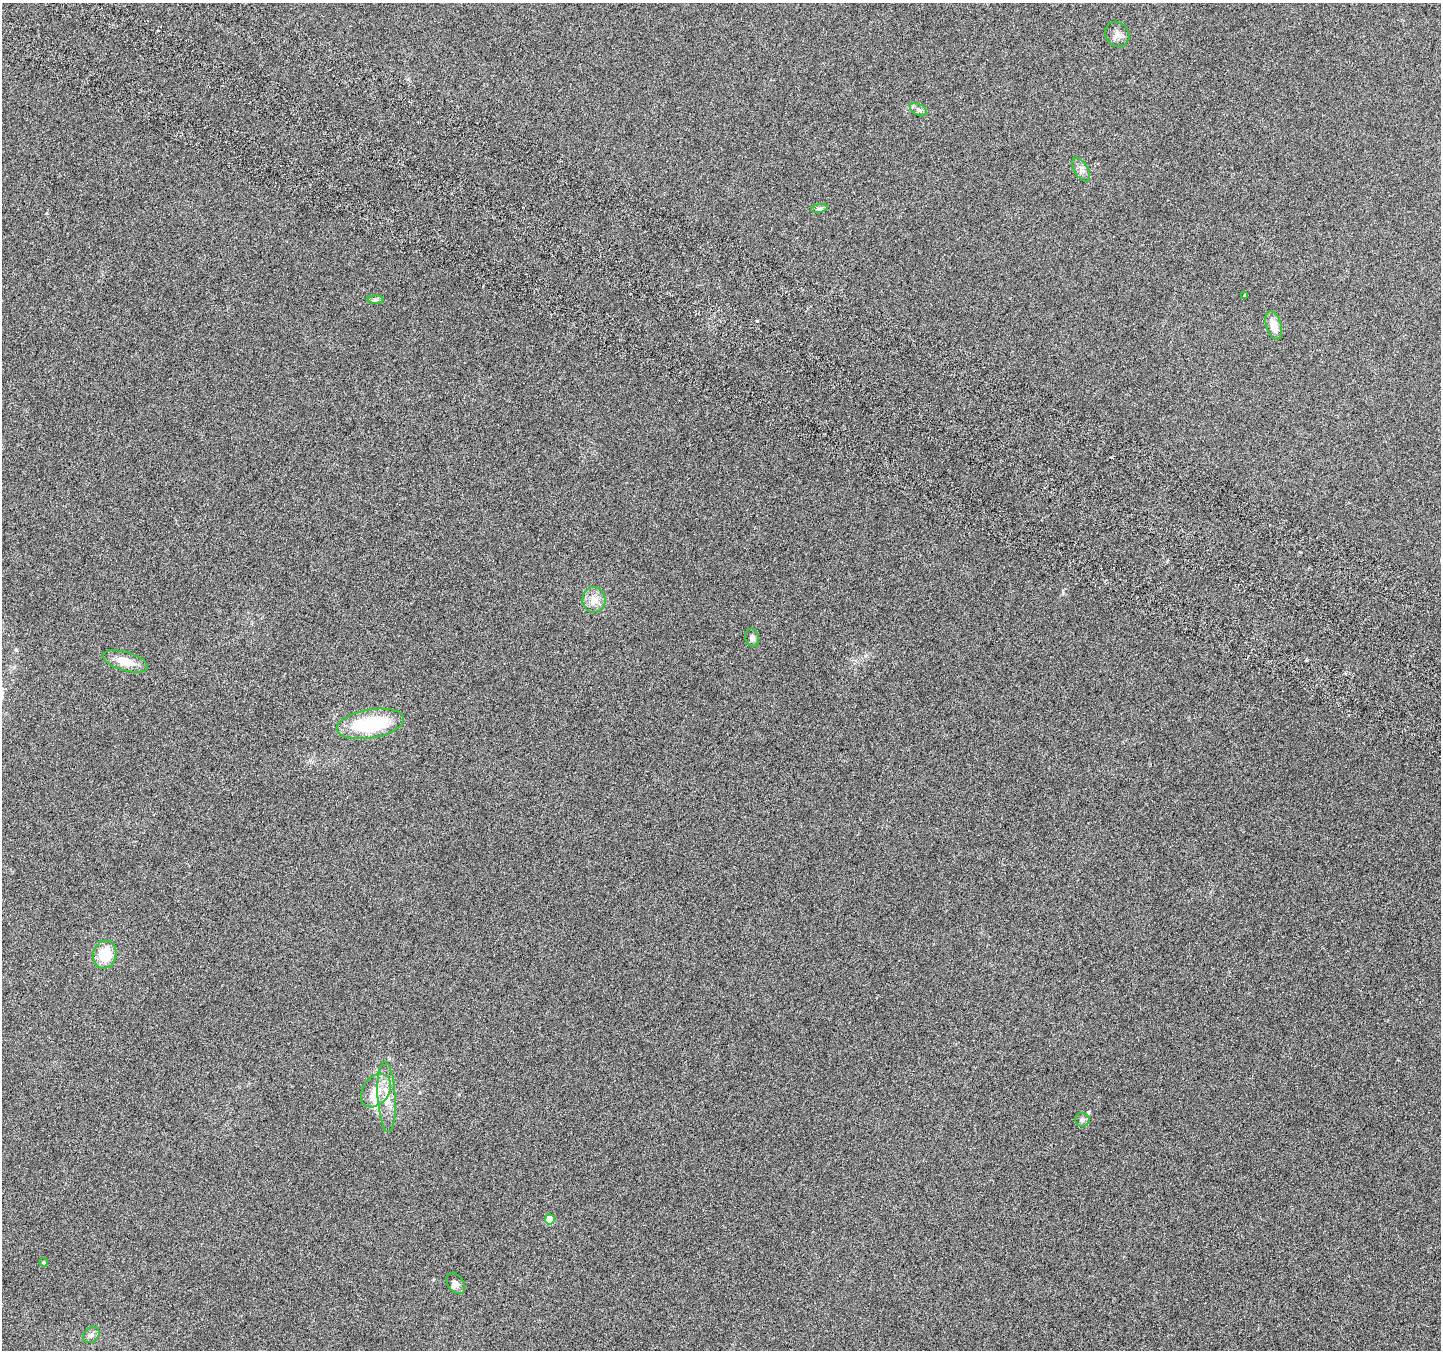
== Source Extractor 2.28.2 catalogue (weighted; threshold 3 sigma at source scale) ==
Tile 11 of 4 x 4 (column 3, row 3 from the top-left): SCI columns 2910-4348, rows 1601-2948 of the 5825 x 5965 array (HDU 1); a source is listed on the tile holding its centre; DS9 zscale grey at full resolution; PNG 1443 x 1352 px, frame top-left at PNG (2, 3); each listed source drawn as its Kron ellipse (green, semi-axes under 4 px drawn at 4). Shown black and unused: <1% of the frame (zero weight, under 3 of 6 exposures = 3% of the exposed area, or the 3 px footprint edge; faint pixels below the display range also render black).
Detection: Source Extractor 2.28.2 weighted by HDU 2 'WHT'; one run over the whole footprint, this tile lists its part. Background 0.00842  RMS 0.0029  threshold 0.0119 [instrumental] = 3 sigma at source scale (4.09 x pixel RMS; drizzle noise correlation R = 1.36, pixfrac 0.8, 0.0396/0.0396 arcsec/px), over >= 5 px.
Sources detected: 21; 2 inside a brighter listed object's ellipse — not listed separately; the other 19 listed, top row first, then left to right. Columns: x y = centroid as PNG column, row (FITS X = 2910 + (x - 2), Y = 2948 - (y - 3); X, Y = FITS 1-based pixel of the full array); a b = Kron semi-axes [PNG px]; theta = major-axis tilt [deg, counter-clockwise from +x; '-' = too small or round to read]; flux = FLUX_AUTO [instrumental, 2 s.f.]
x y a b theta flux
1117 34 13 11 -49 1.6
918 110 9 5 -30 0.79
1081 169 13 6 -60 1.2
819 208 8 4 9 0.55
1245 296 4 3 - 0.57
376 300 8 4 0 0.49
1274 325 15 7 -74 3.1
594 600 13 11 -88 2.4
752 638 9 6 -77 0.95
125 661 23 9 -17 4.1
370 724 34 14 10 18
105 955 14 11 74 6.5
376 1091 18 13 55 4.4
387 1097 35 9 -87 4.8
1082 1120 7 7 - 0.9
550 1219 5 5 - 8
43 1262 4 4 - 0.37
456 1283 12 8 -54 1.2
91 1335 9 7 43 0.96
Unlisted compact peaks at least as high as the median listed source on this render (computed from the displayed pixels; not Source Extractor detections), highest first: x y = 757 321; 1063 593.